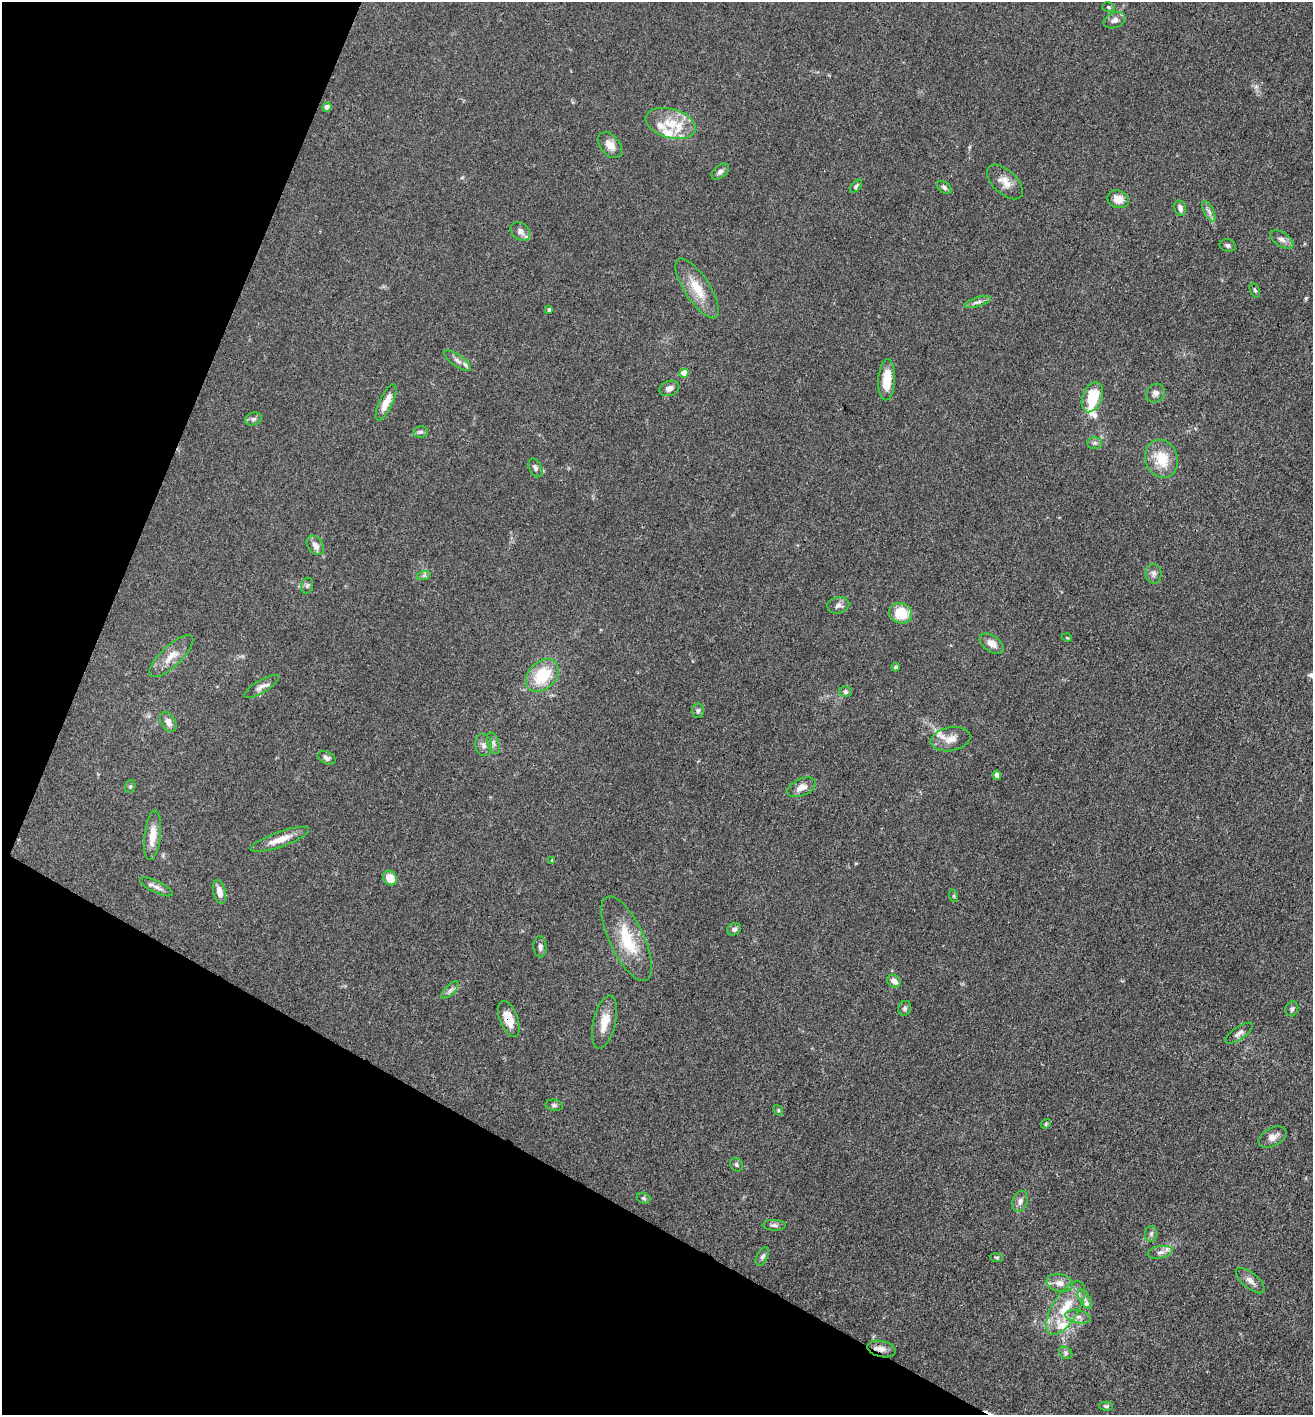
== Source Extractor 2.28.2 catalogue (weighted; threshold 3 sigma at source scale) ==
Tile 9 of 4 x 4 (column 1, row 3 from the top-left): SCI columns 277-1587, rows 1415-2827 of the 5662 x 5653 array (HDU 1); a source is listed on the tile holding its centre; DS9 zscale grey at full resolution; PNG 1315 x 1417 px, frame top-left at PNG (2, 2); each listed source drawn as its Kron ellipse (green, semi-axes under 4 px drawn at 4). Shown black and unused: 23% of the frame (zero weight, under 3 of 4 exposures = <1% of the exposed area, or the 3 px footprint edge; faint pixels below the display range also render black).
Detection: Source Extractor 2.28.2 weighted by HDU 2 'WHT'; one run over the whole footprint, this tile lists its part. Background 0.0661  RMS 0.0058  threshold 0.026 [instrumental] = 3 sigma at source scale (4.5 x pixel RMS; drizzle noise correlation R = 1.50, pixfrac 1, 0.05/0.05 arcsec/px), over >= 5 px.
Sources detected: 98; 8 inside a brighter listed object's ellipse — not listed separately; the other 90 listed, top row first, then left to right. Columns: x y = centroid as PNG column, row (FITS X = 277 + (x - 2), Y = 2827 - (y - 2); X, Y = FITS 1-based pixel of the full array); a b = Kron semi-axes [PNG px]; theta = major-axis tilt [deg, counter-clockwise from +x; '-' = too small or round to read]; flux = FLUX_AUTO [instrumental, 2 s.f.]
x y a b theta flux
1108 7 6 5 - 0.94
1114 20 11 7 22 2.7
327 107 4 4 - 5.2
671 123 26 14 -15 15
610 145 15 9 -50 5.4
720 171 10 6 42 2
1005 182 22 12 -43 6.6
856 186 8 4 52 1
944 187 8 5 -35 1.4
1118 199 11 8 -21 6.2
1180 208 8 5 -77 2.2
1209 211 11 5 -63 1.9
520 231 10 8 -40 2.8
1282 239 13 7 -33 3
1228 245 8 6 -14 1.4
697 288 34 12 -57 14
1255 290 8 4 -68 1
978 302 14 4 16 2.1
549 310 4 3 - 0.94
458 361 16 6 -35 2.9
684 373 4 4 - 8.7
887 380 21 8 87 11
669 388 10 7 19 3
1155 393 10 8 45 2.5
1092 397 16 9 69 23
386 402 19 6 65 8
253 419 8 6 16 1.5
421 432 7 5 3 1.4
1095 443 7 6 - 1.3
1162 459 19 16 -69 15
535 468 10 6 -64 1.7
315 545 11 7 -54 3.6
1154 574 9 8 - 2.2
424 575 7 4 19 1.1
307 586 8 6 74 1.2
838 605 11 8 13 2.5
901 613 12 10 -18 15
1067 638 5 3 - 0.47
992 644 14 8 -35 4.1
171 656 28 10 43 8
895 667 4 4 - 0.95
542 675 19 13 44 23
261 687 19 6 30 3.3
845 692 6 5 - 1.5
698 711 7 6 - 1.4
168 722 11 7 -59 3.2
951 739 20 12 10 6.6
493 743 11 6 -72 2.1
484 745 11 8 -77 2.9
327 758 9 6 -25 1.9
997 775 4 4 - 4.7
130 786 6 5 - 1
802 787 15 8 24 4.6
153 835 25 8 84 8.5
280 839 31 7 20 7.7
552 860 4 3 - 0.82
390 878 8 6 -46 8
156 887 18 6 -25 3.1
219 892 12 6 -76 3.9
954 896 6 4 -72 0.7
734 929 7 6 - 1.6
627 939 46 17 -65 24
540 947 10 6 -89 2
894 981 7 6 - 3.8
450 990 11 5 45 1.9
905 1008 7 6 - 1.4
1292 1009 7 6 - 1.4
509 1019 19 9 -69 8.5
604 1022 27 11 76 9.8
1239 1033 16 6 34 2.6
554 1105 8 5 -10 1.3
778 1110 6 4 -49 0.73
1046 1124 5 4 - 0.7
1272 1137 15 9 28 4.2
736 1165 7 6 - 1.2
643 1198 7 5 -16 1
1020 1201 11 7 72 2.5
774 1225 12 5 -1 1.7
1151 1234 8 6 89 1.5
1160 1252 13 6 9 2.6
762 1256 10 5 61 1.5
997 1258 6 4 -7 0.87
1250 1281 18 7 -40 3.6
1060 1283 13 8 -11 5.2
1085 1299 10 5 -59 2.2
1065 1308 30 13 59 18
1078 1317 13 6 -12 3.3
882 1349 14 8 -13 3.8
1066 1353 7 5 -37 1.3
1106 1406 7 4 0 1.1
Overlapping masked pixels (flux is a lower limit): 2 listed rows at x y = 509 1019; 882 1349